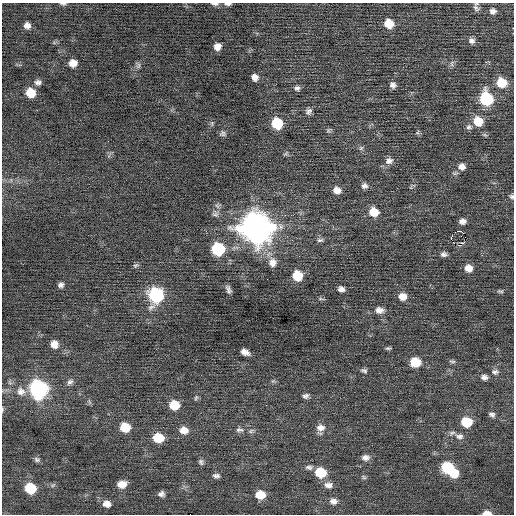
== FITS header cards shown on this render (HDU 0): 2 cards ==
NAXIS1  =                  512 / Axis length
NAXIS2  =                  512 / Axis length

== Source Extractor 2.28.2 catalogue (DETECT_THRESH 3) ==
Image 512 x 512 px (HDU 0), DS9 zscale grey, 1 PNG px = 1 image px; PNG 516 x 516 px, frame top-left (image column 1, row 512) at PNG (2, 3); no overlay
Background 0.0328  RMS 0.73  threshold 2.19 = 3 sigma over >= 5 px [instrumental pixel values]
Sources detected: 100; all 100 listed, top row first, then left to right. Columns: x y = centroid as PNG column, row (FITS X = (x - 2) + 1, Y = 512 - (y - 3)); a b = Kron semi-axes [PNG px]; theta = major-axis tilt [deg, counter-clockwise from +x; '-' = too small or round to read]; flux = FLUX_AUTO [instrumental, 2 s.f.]
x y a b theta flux
63 4 7 4 -4 90
215 4 10 4 -7 140
227 4 10 4 3 140
476 8 11 7 -49 170
493 11 9 8 - 220
389 23 9 8 - 820
27 25 6 6 - 230
472 41 8 8 - 190
217 47 7 6 - 350
73 63 7 7 - 420
452 64 9 4 83 120
138 66 10 5 64 140
255 77 6 6 - 250
38 82 8 7 - 170
501 82 10 9 - 1100
393 85 7 7 - 190
297 88 8 7 - 140
30 93 9 8 - 860
486 99 10 9 - 3800
308 111 9 7 58 170
478 121 11 9 -43 860
277 123 9 8 - 1700
469 127 9 7 -13 140
328 130 6 5 - 88
417 132 7 4 46 69
223 133 8 7 - 130
361 148 7 5 45 97
389 161 11 9 24 270
462 167 9 9 - 290
364 186 8 7 - 180
337 190 9 8 - 330
512 196 6 6 - 100
374 212 10 9 - 810
215 214 11 9 -81 240
462 221 7 6 - 230
256 227 13 12 - 78000
458 231 3 3 - 3400
461 236 3 2 - 40
451 238 4 2 - 510
320 240 9 5 2 140
462 243 4 2 - 41
458 245 2 2 - 2500
218 249 9 8 - 3600
444 254 7 5 0 150
272 262 13 11 -89 420
136 265 8 5 26 91
468 268 8 7 - 450
297 276 9 8 - 1300
61 285 6 6 - 160
228 289 9 5 -71 170
341 289 7 6 - 210
500 291 9 5 -2 89
156 295 10 9 - 5700
402 296 9 8 - 450
321 299 9 3 -5 79
379 310 11 8 -6 320
54 344 9 8 - 390
388 348 8 4 5 83
245 352 8 5 -27 290
452 361 9 5 -13 98
415 362 9 8 - 1100
364 371 9 5 -19 130
495 372 11 7 -2 200
484 377 9 7 -9 210
70 382 10 7 38 180
38 389 10 10 - 12000
21 391 12 11 - 440
306 396 8 6 14 150
196 398 7 5 68 89
174 405 9 8 - 1100
266 405 2 2 - 91
2 409 6 3 82 61
492 414 8 7 - 150
466 422 9 8 - 1500
125 427 9 8 - 1100
320 428 12 10 4 360
184 430 11 9 -9 450
239 430 12 7 -5 200
251 431 8 5 23 110
452 433 10 5 6 140
459 436 12 8 -4 250
158 438 9 8 - 1300
365 457 10 7 -1 240
37 460 8 6 -22 120
201 462 8 6 -71 120
309 467 11 6 -1 170
447 467 9 8 - 2200
320 473 10 8 -9 1400
454 473 9 8 - 1100
216 476 10 6 -2 170
364 477 7 5 -45 84
122 484 10 7 8 490
53 485 7 4 44 83
328 485 12 9 -9 300
30 488 9 8 - 1800
161 494 7 6 - 180
260 495 10 8 -4 840
333 501 10 8 -14 250
107 504 10 8 -9 340
487 513 9 4 -1 340
At the frame edge (FLAGS 8, measured only in part): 7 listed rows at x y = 63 4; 215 4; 227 4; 476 8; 512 196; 2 409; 487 513